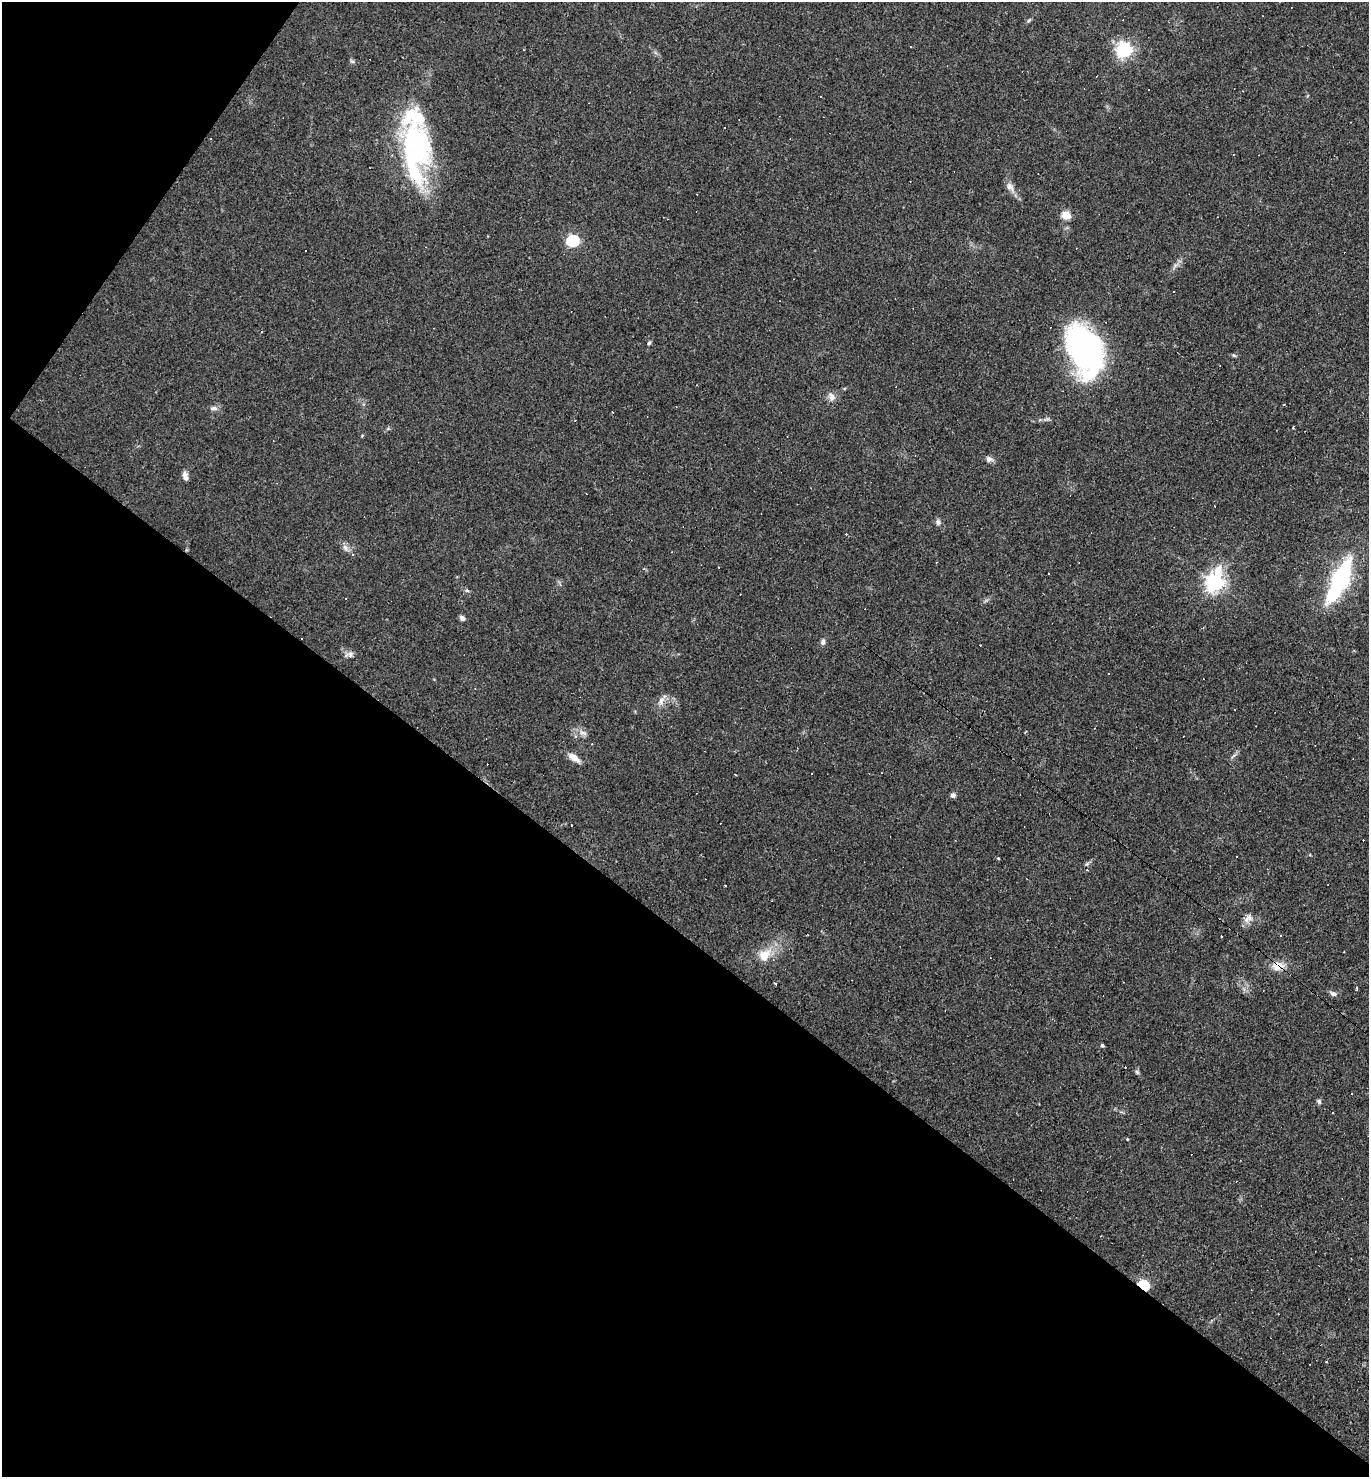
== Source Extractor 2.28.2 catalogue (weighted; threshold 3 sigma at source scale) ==
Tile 9 of 4 x 4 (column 1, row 3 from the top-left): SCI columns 149-1515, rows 1476-2950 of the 5906 x 5901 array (HDU 1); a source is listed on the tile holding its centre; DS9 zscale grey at full resolution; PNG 1371 x 1479 px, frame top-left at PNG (2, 2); no overlay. Shown black and unused: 40% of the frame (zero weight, under 3 of 4 exposures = <1% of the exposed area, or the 3 px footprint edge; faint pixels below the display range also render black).
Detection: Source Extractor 2.28.2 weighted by HDU 2 'WHT'; one run over the whole footprint, this tile lists its part. Background 0.0579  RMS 0.0069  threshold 0.0309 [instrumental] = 3 sigma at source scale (4.5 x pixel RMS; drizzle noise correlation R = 1.50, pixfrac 1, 0.05/0.05 arcsec/px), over >= 5 px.
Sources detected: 81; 1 inside a brighter object's white glare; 28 cosmic-ray / hot-pixel residue — not listed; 3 inside a brighter listed object's ellipse — not listed separately; the other 49 listed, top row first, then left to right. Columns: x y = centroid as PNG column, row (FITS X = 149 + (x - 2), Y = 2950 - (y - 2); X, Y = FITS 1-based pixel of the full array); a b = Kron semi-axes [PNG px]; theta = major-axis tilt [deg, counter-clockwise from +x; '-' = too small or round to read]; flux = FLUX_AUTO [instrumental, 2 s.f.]
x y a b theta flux
1029 20 7 4 45 1
1124 50 6 6 - 210
352 61 6 4 -19 1.1
1243 91 3 2 - 0.44
820 96 3 3 - 1.8
417 145 62 34 -71 100
1010 187 12 8 -53 4.3
1066 215 5 5 - 24
572 241 6 5 - 89
649 343 6 4 61 1.1
1086 349 46 33 -70 170
832 397 11 8 -74 3.6
214 408 10 5 -4 2.3
612 412 3 2 - 0.66
575 420 2 2 - 0.74
989 459 10 7 -18 2.6
185 476 11 6 -77 3
938 522 8 6 -71 2
345 548 10 7 -51 2.9
719 567 3 2 - 0.78
644 569 4 3 - 0.75
1340 581 54 16 65 72
1214 583 8 6 72 310
560 585 5 4 - 0.95
467 590 6 4 -2 1
462 618 6 6 - 1.9
823 642 8 6 76 1.9
350 654 9 6 -61 2.3
661 701 12 7 73 3.6
1025 732 4 2 - 0.61
583 733 13 5 -25 2.9
1234 755 7 4 19 1.2
574 757 13 7 -34 6.5
812 773 3 3 - 1.2
953 795 6 5 - 2
998 858 3 3 - 1.5
1087 870 3 3 - 0.51
1246 920 15 7 -35 3.9
1344 951 3 2 - 0.5
764 956 19 15 58 12
1276 967 14 7 -37 5.6
775 984 3 2 - 1.6
1333 994 8 6 -22 2.1
1102 1045 4 3 - 1.2
1137 1072 7 4 -46 1.2
1351 1094 3 3 - 1.6
1319 1101 7 5 -87 1.3
1127 1139 3 3 - 0.56
1143 1285 6 5 - 72
Overlapping masked pixels (flux is a lower limit): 2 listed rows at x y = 1276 967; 1143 1285